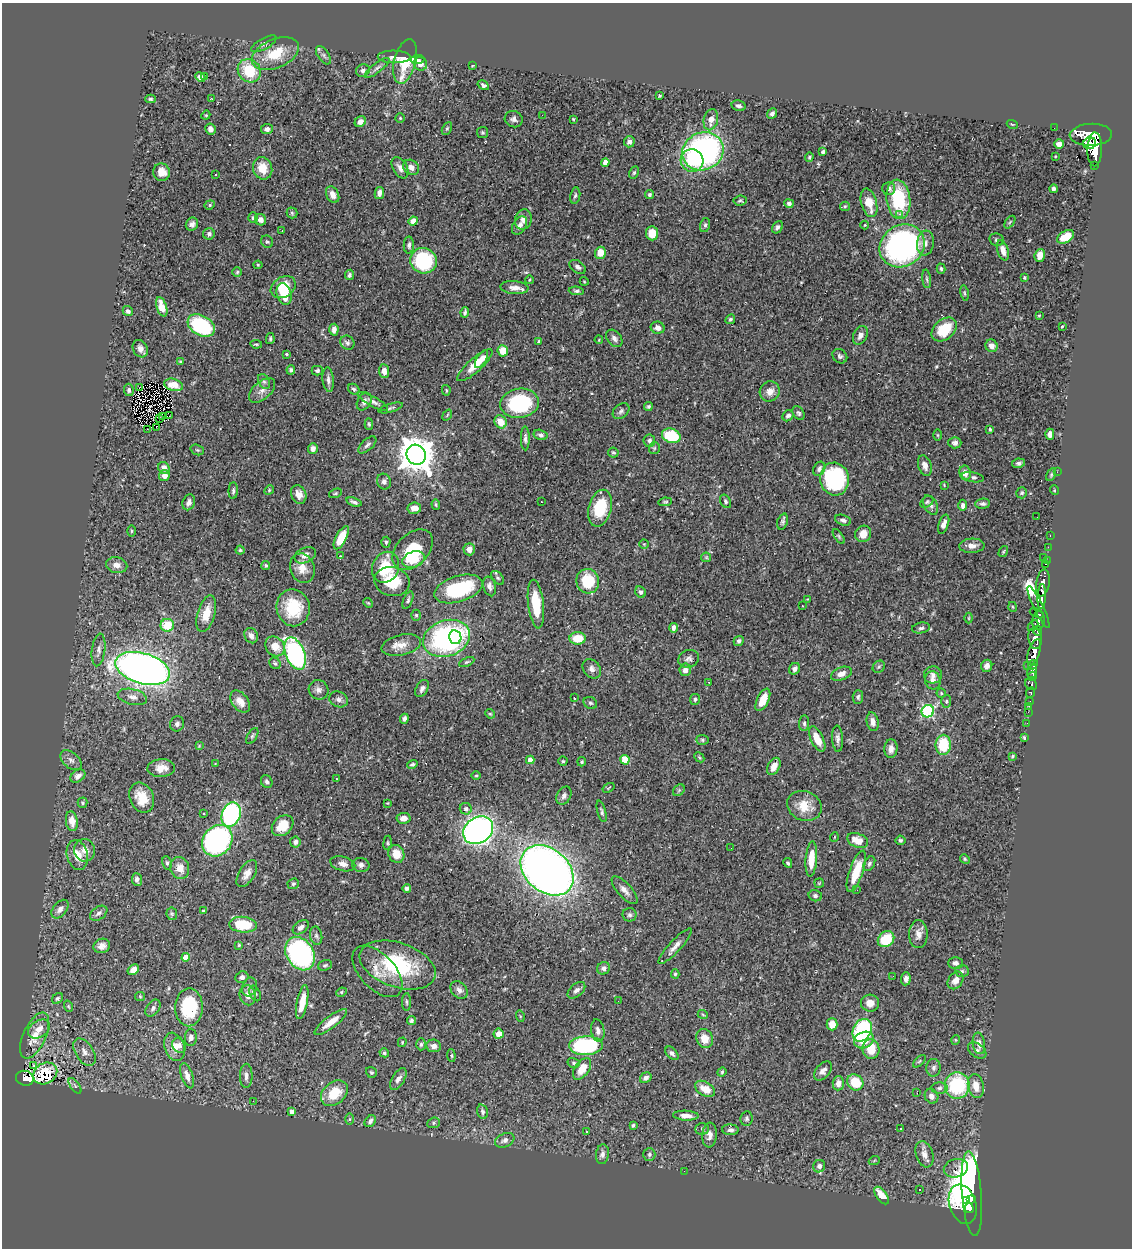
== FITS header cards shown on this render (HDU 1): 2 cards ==
NAXIS1  =                 1130
NAXIS2  =                 1246

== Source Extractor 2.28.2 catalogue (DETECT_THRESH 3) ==
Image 1130 x 1246 px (HDU 1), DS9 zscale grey, 1 PNG px = 1 image px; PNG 1134 x 1250 px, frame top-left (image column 1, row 1246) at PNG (2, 3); each listed source drawn as its Kron ellipse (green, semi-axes under 4 px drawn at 4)
Background 0.653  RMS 0.026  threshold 0.0765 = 3 sigma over >= 5 px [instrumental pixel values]
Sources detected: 493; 1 with non-positive FLUX_AUTO (blend fragments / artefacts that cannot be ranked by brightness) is neither listed nor drawn; the other 492 listed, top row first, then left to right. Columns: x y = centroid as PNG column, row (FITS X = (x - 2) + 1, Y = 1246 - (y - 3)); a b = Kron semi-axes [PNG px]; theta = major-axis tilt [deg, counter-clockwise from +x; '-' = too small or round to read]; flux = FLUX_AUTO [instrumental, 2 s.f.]
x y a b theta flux
264 44 14 5 29 5.9
275 54 25 14 23 57
323 55 10 5 -54 5.5
394 57 16 6 -1 10
417 60 7 4 6 3.8
405 61 23 11 76 71
420 64 7 6 - 16
472 66 3 2 - 1.1
377 68 15 4 38 6.5
363 70 7 6 - 4.9
249 71 12 11 - 62
204 76 3 3 - 22
200 77 5 4 - 6.4
483 85 6 4 -31 3.7
659 96 3 3 - 1.9
150 99 5 4 - 2.8
211 99 3 2 - 1
739 106 7 5 -15 4.6
772 114 6 4 47 5.7
206 115 5 3 - 1.6
542 115 3 2 - 2.4
400 118 4 4 - 1.9
514 119 9 8 - 6.4
573 119 4 3 - 1.6
711 120 11 7 77 16
360 122 6 5 - 8.8
1012 124 5 3 - 1.6
447 128 7 4 63 2.7
1054 128 2 2 - 6.2
210 129 6 5 - 8.3
267 129 6 5 - 5.8
482 133 5 5 - 2.7
1091 135 21 11 2 4100
629 142 5 5 - 6.1
1090 143 6 6 - 940
1059 144 5 5 - 13
1095 149 17 7 89 2700
703 151 21 18 26 450
823 152 4 3 - 3.2
1055 156 3 2 - 1.2
809 157 5 3 - 2.1
692 160 11 11 - 51
605 162 4 4 - 14
1095 165 3 3 - 64
411 167 8 7 - 11
263 168 11 9 -69 29
400 168 11 7 -60 11
161 172 9 8 - 20
634 173 6 4 63 2.7
216 174 3 2 - 2.1
889 189 6 6 - 5.2
1053 189 4 3 - 5.1
379 193 6 4 80 8.7
333 195 9 6 -66 11
575 195 8 5 80 3.6
649 195 5 4 - 3
898 199 20 12 -83 100
740 201 7 5 6 2.7
789 203 5 4 - 4.3
869 203 15 7 -75 27
210 205 5 4 - 2.4
845 206 5 4 - 2.1
292 213 5 5 - 2.6
899 214 3 2 - 17
253 217 5 4 - 3.1
523 219 10 8 70 11
260 220 6 5 - 8.6
413 221 4 4 - 22
1010 222 7 3 53 2.4
192 224 7 6 - 6.9
705 225 7 4 75 4.3
865 225 4 4 - 1.5
519 226 10 6 58 8.1
778 227 6 5 - 4.3
282 230 3 2 - 0.88
652 233 7 6 - 25
209 234 6 5 - 5.4
1066 237 9 6 32 30
997 240 7 6 - 3.7
267 242 6 5 - 3.1
925 243 12 8 83 10
409 245 8 5 -90 4.5
902 246 23 20 35 470
1003 250 10 5 -73 14
600 253 6 5 - 23
1040 255 6 5 - 14
423 261 13 12 - 120
258 265 4 4 - 1.6
578 267 9 6 -35 5.8
941 269 5 4 - 2.7
237 272 5 5 - 2.4
349 275 5 4 - 3.3
1024 278 3 3 - 2.1
927 279 9 3 -85 3.1
529 280 4 3 - 1.5
584 281 4 3 - 1.3
283 287 13 10 32 38
514 288 14 6 -5 12
576 291 7 4 -4 3.5
964 293 8 3 -79 2.2
284 294 11 7 -76 38
162 307 10 5 -71 22
128 311 5 4 - 4.6
465 312 5 3 - 3.7
1039 315 3 2 - 1.9
730 319 5 4 - 2.7
201 326 14 10 -30 180
1062 326 3 2 - 2
658 328 7 6 - 9.4
944 329 14 10 41 57
334 330 6 4 86 9.7
860 335 10 6 63 9.3
614 338 10 7 -51 7.6
270 339 5 4 - 2.5
599 340 4 3 - 1.6
539 341 3 3 - 2.7
347 343 7 6 - 5.5
256 344 6 4 -9 2.4
991 346 6 6 - 11
140 349 9 7 -61 7.6
503 351 5 5 - 25
286 354 3 3 - 2.2
840 356 8 6 -41 4.7
481 359 10 4 58 11
180 362 4 3 - 1.8
475 365 23 7 42 33
291 370 5 4 - 4
317 371 5 5 - 3.8
384 371 7 5 -84 9.7
328 380 12 5 -84 6.9
264 381 8 5 -62 4.1
173 385 10 6 -16 18
140 387 2 2 - 1.3
354 389 6 5 - 3.7
129 390 6 4 -83 3.7
262 390 16 9 42 13
446 390 5 4 - 2.3
770 391 10 9 - 15
364 402 9 6 60 7.3
373 402 17 5 -29 8.1
520 403 19 14 9 150
648 406 4 4 - 3.8
391 408 12 4 16 3.6
621 411 9 6 42 5.3
798 413 7 5 -57 3.5
447 415 6 3 54 1.8
169 416 2 2 - 2.5
788 416 6 5 - 6.2
162 417 4 2 - 0.44
160 418 2 2 - 0.41
501 422 7 6 - 24
369 424 6 4 -87 2.6
156 427 3 2 - 2.1
147 429 3 2 - 3.9
990 429 3 3 - 2.2
1050 434 5 4 - 10
540 435 7 5 -15 4.4
938 435 6 4 -89 1.7
671 436 9 7 -18 78
525 438 12 4 -89 5.3
649 441 6 6 - 4.8
955 443 6 5 - 6.9
367 445 11 5 42 5.3
654 448 6 5 - 2.6
313 449 5 5 - 8.3
197 450 7 5 -20 2.6
613 453 5 5 - 2.7
416 455 10 9 - 4300
1019 463 7 4 11 4
925 466 10 6 -72 8.4
164 468 6 5 - 14
819 469 7 5 59 6.5
1057 472 2 2 - 21
965 473 7 6 - 12
164 475 5 5 - 12
1051 475 7 4 64 2.2
973 477 11 5 -10 4.5
834 479 16 14 -77 170
384 482 8 7 - 6.8
944 485 4 3 - 1.4
269 490 5 4 - 2.1
1054 490 5 3 - 1.4
233 491 8 4 87 4
335 493 7 4 20 2.6
1022 493 5 5 - 3.2
299 494 9 7 -68 14
725 501 7 5 -61 3.7
189 502 8 6 71 7.7
354 502 8 3 -18 4.7
541 502 3 2 - 1.6
665 502 7 4 10 2.6
927 502 7 5 38 3.1
983 504 7 5 4 4.5
436 505 5 4 - 2.6
931 505 10 6 -63 6.2
963 505 6 4 88 5.7
414 508 7 5 8 15
600 508 19 11 75 62
1037 517 2 2 - 1.2
843 520 8 5 -17 5.4
783 522 8 5 70 3.8
944 524 10 5 71 11
131 531 6 4 90 2
863 534 8 7 - 18
1050 535 3 2 - 20
839 536 8 4 -55 2.8
341 538 13 5 63 35
386 542 5 4 - 2.9
644 544 4 4 - 1.7
972 546 13 7 2 12
1048 547 2 2 - 9.2
469 549 6 5 - 11
240 550 4 4 - 2.2
413 550 24 15 46 78
1003 552 6 3 59 2
305 555 11 7 26 11
340 556 3 3 - 0.94
706 557 5 4 - 2
1043 557 4 3 - 59
414 560 11 8 19 36
1047 560 3 2 - 23
1046 564 3 3 - 20
117 565 10 8 -11 12
266 565 5 4 - 2.7
386 567 16 13 68 63
302 568 15 12 -71 20
498 578 8 5 -48 3.5
588 581 12 11 - 64
392 582 18 14 -13 56
1043 583 13 6 81 1200
490 586 10 6 -75 6.9
458 589 25 13 17 130
641 592 6 5 - 4.4
1042 596 12 4 87 950
807 599 3 3 - 1.2
408 600 9 4 68 3.9
368 603 5 4 - 2
536 604 24 8 -83 51
802 606 3 3 - 4
1013 607 5 3 - 1.6
1038 607 23 4 -64 400
293 608 18 16 -79 73
1037 613 7 3 -25 360
206 614 19 8 74 27
416 615 5 5 - 3
969 618 5 3 - 1.5
1038 620 9 6 84 560
167 625 7 6 - 50
1033 625 6 3 47 170
673 628 5 3 - 6.2
921 628 9 5 10 4.5
1038 631 5 3 - 250
251 636 8 6 -64 7.3
455 637 7 6 - 61
446 638 24 18 18 360
578 638 8 6 3 37
1035 638 10 6 -79 830
739 641 5 5 - 5.1
401 645 20 10 12 20
275 646 11 9 -46 25
99 650 16 6 83 8.8
1034 652 13 5 71 1800
295 654 17 9 -69 350
689 659 10 8 20 6.7
467 662 8 4 24 2.9
275 663 6 5 - 3.1
1027 665 3 2 - 24
1033 665 5 3 - 370
987 666 6 5 - 7.6
879 667 7 5 45 3
143 668 28 15 -16 1300
592 669 10 8 -53 8.2
795 669 6 5 - 6.1
685 670 6 6 - 8.6
1032 671 7 4 71 720
841 674 11 6 21 12
933 675 9 8 - 7.3
1033 676 4 3 - 300
933 680 9 7 -77 9.6
709 682 2 2 - 1.2
1031 684 6 5 - 250
422 688 9 6 61 6.7
319 690 10 9 - 8.9
1030 692 6 4 67 110
941 693 4 4 - 2.2
132 697 15 8 -12 11
858 697 7 5 87 3.3
574 698 3 2 - 1.5
339 699 10 7 -25 7.3
695 699 5 5 - 3.2
763 700 12 6 65 29
946 701 6 5 - 3.4
240 702 12 8 -52 15
1030 702 3 3 - 40
590 703 7 5 -31 3.2
1029 706 2 2 - 7.2
928 711 6 6 - 250
1028 712 2 2 - 9.2
490 714 5 4 - 1.8
404 719 5 4 - 5.4
873 722 9 6 -79 10
804 723 8 5 85 4.4
1027 723 2 2 - 8.1
177 724 7 7 - 5.6
252 736 9 4 60 3.2
1024 738 3 3 - 3.4
817 739 13 6 -63 30
838 739 13 5 -87 6.7
702 740 6 5 - 2.8
943 745 10 7 89 68
199 746 4 4 - 1.5
891 749 9 6 85 9.9
1012 756 4 3 - 1.8
699 757 6 4 -46 2.4
71 760 12 7 -41 7.1
530 760 4 4 - 20
625 760 5 4 - 48
563 761 4 4 - 2.1
582 762 5 4 - 2.3
215 764 4 3 - 1.3
412 764 5 4 - 3.6
774 766 9 6 62 14
161 768 14 9 4 17
78 776 8 5 34 8.6
476 776 5 3 - 1.8
337 779 3 2 - 2.5
267 782 6 5 - 4.6
609 788 6 3 32 1.5
679 790 6 5 - 2.8
564 796 9 7 62 7.1
142 798 16 11 -66 34
83 803 5 5 - 2.5
387 803 2 2 - 1.2
804 806 17 14 -21 32
466 809 6 5 - 6.5
602 811 11 4 -75 3.9
204 814 3 3 - 11
231 814 12 9 72 260
403 818 7 5 5 12
72 821 10 6 -81 15
283 826 12 9 41 35
478 830 16 13 35 820
834 837 5 3 - 1.2
858 840 11 7 -22 23
900 840 5 4 - 2.8
217 841 17 14 50 360
295 842 5 5 - 5.7
388 843 7 3 83 2.1
731 848 2 2 - 1.8
85 850 11 10 - 12
396 854 9 8 - 22
77 855 15 10 -77 21
811 859 18 5 86 32
965 859 5 4 - 2.1
167 863 7 4 -80 3
788 863 5 3 - 3.2
343 864 13 7 -14 10
869 864 8 5 59 4.2
361 865 8 7 - 6.5
180 868 11 9 -77 18
547 870 30 21 -40 1500
856 871 22 7 71 52
247 874 15 7 59 14
137 880 6 5 - 5.4
819 883 5 4 - 2
293 884 6 5 - 2.6
407 888 4 4 - 4.7
624 890 17 7 -48 11
857 890 2 2 - 2.8
815 896 6 5 - 4.1
60 909 11 6 51 8
203 911 4 3 - 2.4
99 913 10 6 35 5.6
172 914 6 5 - 3
630 915 7 7 - 4.7
243 925 14 8 -5 66
301 927 9 6 36 6.5
918 934 14 9 89 13
316 936 9 6 -79 4.7
886 939 9 7 42 48
239 945 3 3 - 2
102 946 8 7 - 10
675 946 23 6 47 12
300 954 18 13 -57 280
186 957 4 4 - 31
955 963 7 6 - 6.2
325 965 7 5 19 3.6
398 965 39 22 -19 150
604 968 6 6 - 6.4
133 970 6 4 34 12
377 971 31 17 -47 32
962 971 7 6 - 3.5
675 974 5 4 - 2.2
893 976 2 2 - 1.4
242 977 6 5 - 6
906 979 6 5 - 6.7
955 980 9 7 55 11
250 987 9 7 69 7
459 990 10 7 -48 8.1
576 990 10 6 41 7.2
341 992 5 4 - 2.6
255 993 8 5 -63 3.4
248 995 10 8 -76 13
140 996 5 4 - 1.8
57 998 6 5 - 3.2
618 1001 3 2 - 1.7
302 1002 17 5 78 31
407 1002 9 3 -90 2.8
870 1003 9 8 - 13
68 1006 6 4 -72 1.9
189 1007 19 13 88 100
153 1008 9 6 53 5.3
703 1015 5 3 - 1.5
520 1016 5 3 - 1.7
411 1021 4 4 - 3.6
331 1022 20 6 37 22
832 1024 6 5 - 20
39 1029 12 8 34 16
862 1030 12 9 63 190
598 1031 11 6 -81 8
499 1034 5 5 - 15
35 1036 25 11 66 28
191 1037 8 6 88 6.9
705 1039 10 8 -64 22
864 1040 10 8 25 36
955 1040 5 3 - 1.5
402 1042 5 3 - 1.9
979 1043 11 6 -81 11
421 1044 6 4 87 3.4
179 1046 8 6 -60 8.2
434 1046 7 6 - 9.8
586 1046 17 9 1 180
174 1047 14 9 -71 19
871 1049 10 8 -82 35
977 1051 10 6 -36 6
85 1052 15 9 -57 14
384 1053 5 4 - 2.9
672 1053 8 5 -47 5.2
451 1055 6 4 -84 2.4
919 1061 8 3 45 2
574 1063 6 5 - 3.1
33 1066 3 2 - 3.3
934 1068 9 7 87 6
582 1069 12 7 54 27
823 1071 11 7 49 8.9
371 1072 6 5 - 2.6
722 1072 5 4 - 2
45 1073 12 10 33 35
187 1076 13 5 -72 12
246 1076 12 6 89 9.2
25 1078 9 7 -16 220
646 1078 6 5 - 7.8
398 1079 12 6 58 8.7
855 1082 8 7 - 42
838 1083 7 5 86 11
957 1085 13 12 - 120
75 1086 9 4 -55 3.5
976 1086 12 8 -78 21
939 1088 8 5 1 4.3
705 1089 11 7 -30 24
334 1093 15 11 42 48
917 1093 2 2 - 1
931 1096 7 6 - 8.5
253 1101 2 2 - 3.1
292 1111 4 4 - 7.3
482 1112 7 5 -73 4.4
686 1116 13 5 -3 11
747 1118 7 6 - 3.8
350 1119 5 4 - 2.1
370 1121 6 5 - 4.7
434 1123 6 5 - 3
633 1125 3 3 - 3.2
900 1128 3 2 - 1.5
702 1129 7 6 - 3.3
730 1130 8 5 -2 5.8
587 1131 4 2 - 1.1
710 1135 12 7 84 11
505 1140 10 6 24 6.9
602 1154 10 6 83 7
649 1154 6 6 - 4.5
924 1154 13 8 -71 11
874 1161 5 3 - 1.7
819 1166 6 6 - 6.6
956 1168 12 9 14 75
684 1171 2 2 - 2.6
919 1189 2 2 - 1.1
972 1194 42 10 -85 640
881 1196 10 5 -54 26
966 1200 3 3 - 100
971 1200 4 3 - 220
963 1204 20 13 -71 950
969 1208 5 4 - 400
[1 non-positive-flux detection neither listed nor drawn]